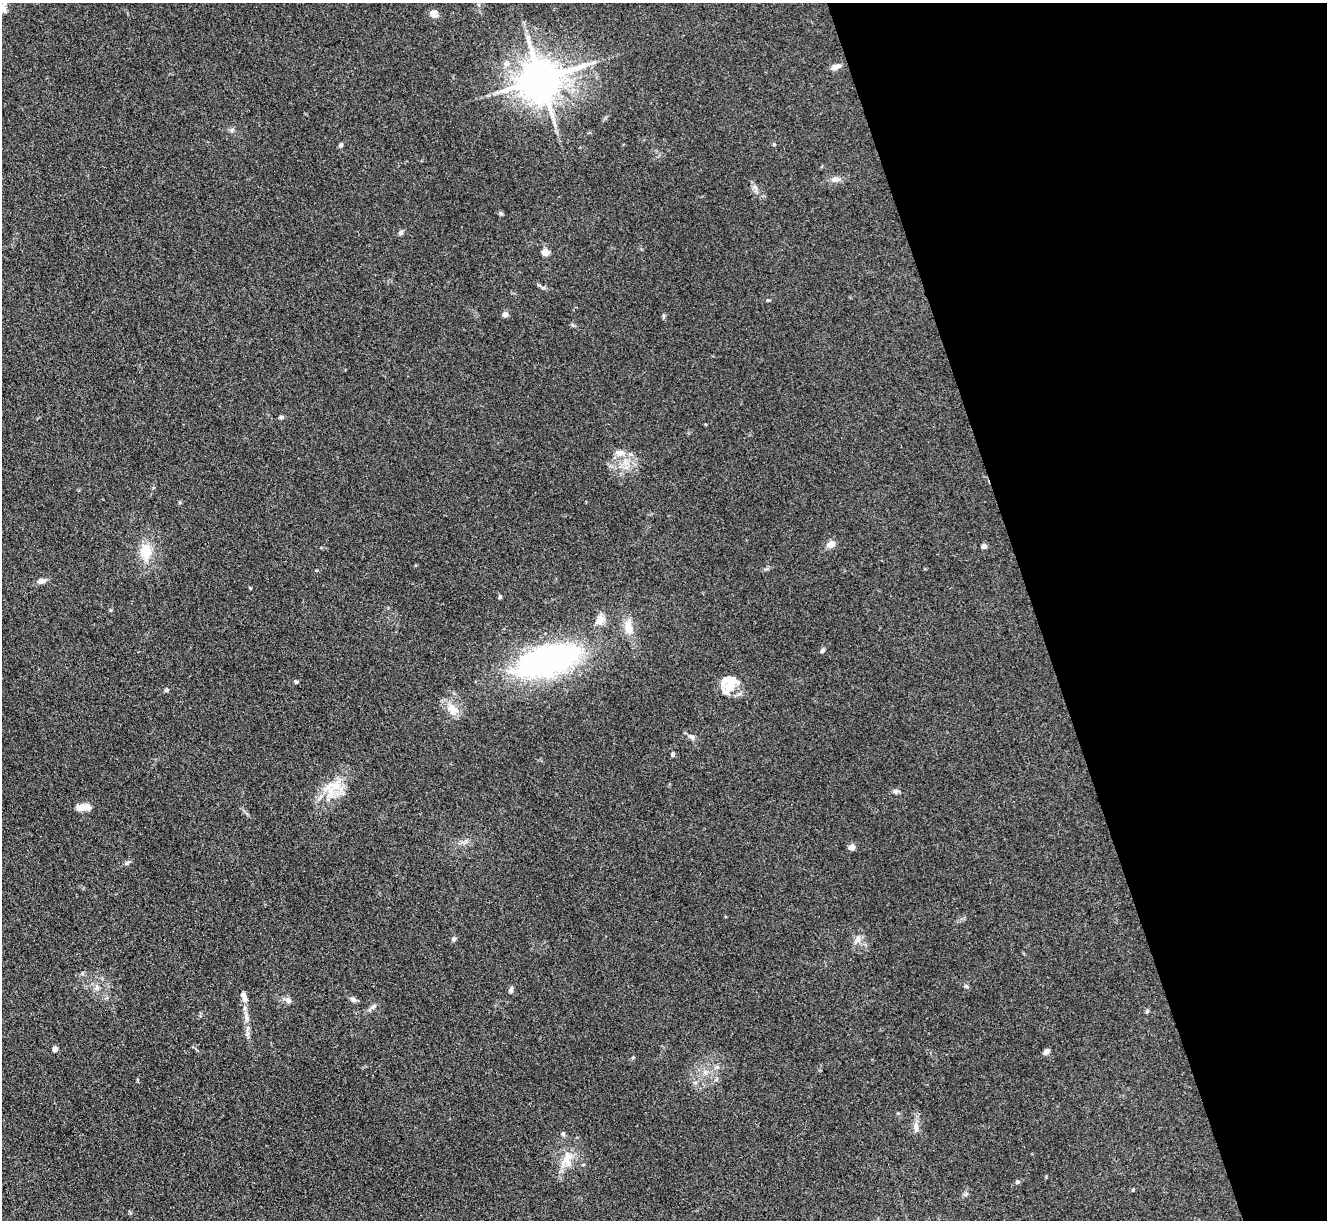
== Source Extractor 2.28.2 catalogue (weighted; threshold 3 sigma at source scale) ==
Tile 12 of 4 x 4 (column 4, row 3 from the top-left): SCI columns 3983-5307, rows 1494-2711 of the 5316 x 5299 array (HDU 1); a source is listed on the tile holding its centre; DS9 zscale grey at full resolution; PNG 1329 x 1222 px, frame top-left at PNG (2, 3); no overlay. Shown black and unused: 22% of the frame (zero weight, under 3 of 4 exposures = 1% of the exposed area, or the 3 px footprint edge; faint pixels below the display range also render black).
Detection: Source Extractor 2.28.2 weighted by HDU 2 'WHT'; one run over the whole footprint, this tile lists its part. Background 0.111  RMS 0.0067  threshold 0.0302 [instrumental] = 3 sigma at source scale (4.5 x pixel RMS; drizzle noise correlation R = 1.50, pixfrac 1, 0.05/0.05 arcsec/px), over >= 5 px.
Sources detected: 61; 1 inside a brighter object's white glare — not listed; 4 inside a brighter listed object's ellipse — not listed separately; the other 56 listed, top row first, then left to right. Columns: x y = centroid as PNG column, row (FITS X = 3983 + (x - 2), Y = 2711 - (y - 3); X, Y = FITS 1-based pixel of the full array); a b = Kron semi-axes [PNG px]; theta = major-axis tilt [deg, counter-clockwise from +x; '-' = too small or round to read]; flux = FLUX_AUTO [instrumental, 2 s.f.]
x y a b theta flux
3 8 14 9 82 4.9
434 13 8 7 - 5.6
506 63 8 7 - 2.9
838 66 8 7 - 2.5
541 79 12 11 - 2500
232 130 7 4 45 1.3
774 144 5 4 - 0.62
341 145 4 4 - 2.3
835 179 12 7 4 3.3
755 187 7 5 -45 1.7
501 213 6 4 -3 0.97
401 232 7 6 - 1.5
545 252 5 4 - 14
543 288 6 4 18 0.99
768 300 5 4 - 0.75
505 314 7 6 - 2.6
663 316 6 4 90 0.94
281 417 6 4 17 1.4
620 453 13 9 -6 5.1
831 544 9 7 32 5.3
984 546 5 5 - 2.5
146 551 17 14 83 15
41 581 10 6 10 3.4
500 597 5 4 - 0.9
629 627 23 10 -81 9.4
822 650 7 4 62 1.2
552 659 79 33 21 160
296 682 5 4 - 0.92
731 686 20 11 45 13
166 690 6 5 - 0.96
453 709 15 11 -45 9
692 737 9 6 -40 2.4
673 754 5 4 - 1.3
335 786 20 16 23 16
896 791 7 6 - 1.6
83 808 17 7 4 6.5
852 847 5 4 - 9.4
127 863 7 5 29 1.4
454 939 6 5 - 1.4
858 939 10 8 68 3.8
966 986 6 5 - 1.1
511 990 8 5 73 1.9
244 997 15 7 -67 4.1
288 1000 11 6 -38 2.2
353 1000 8 6 -33 2.1
373 1006 8 6 45 1.8
1147 1011 5 5 - 1.1
246 1018 16 4 -88 4
55 1049 5 5 - 3.2
1046 1051 8 5 49 2.3
633 1058 5 3 - 0.76
916 1127 12 7 -82 4.1
563 1134 7 5 76 1.2
567 1159 22 14 78 12
583 1164 5 3 - 0.63
1017 1182 6 5 - 1.3
Isophote crosses this tile's border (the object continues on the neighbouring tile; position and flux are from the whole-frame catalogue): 1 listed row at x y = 3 8